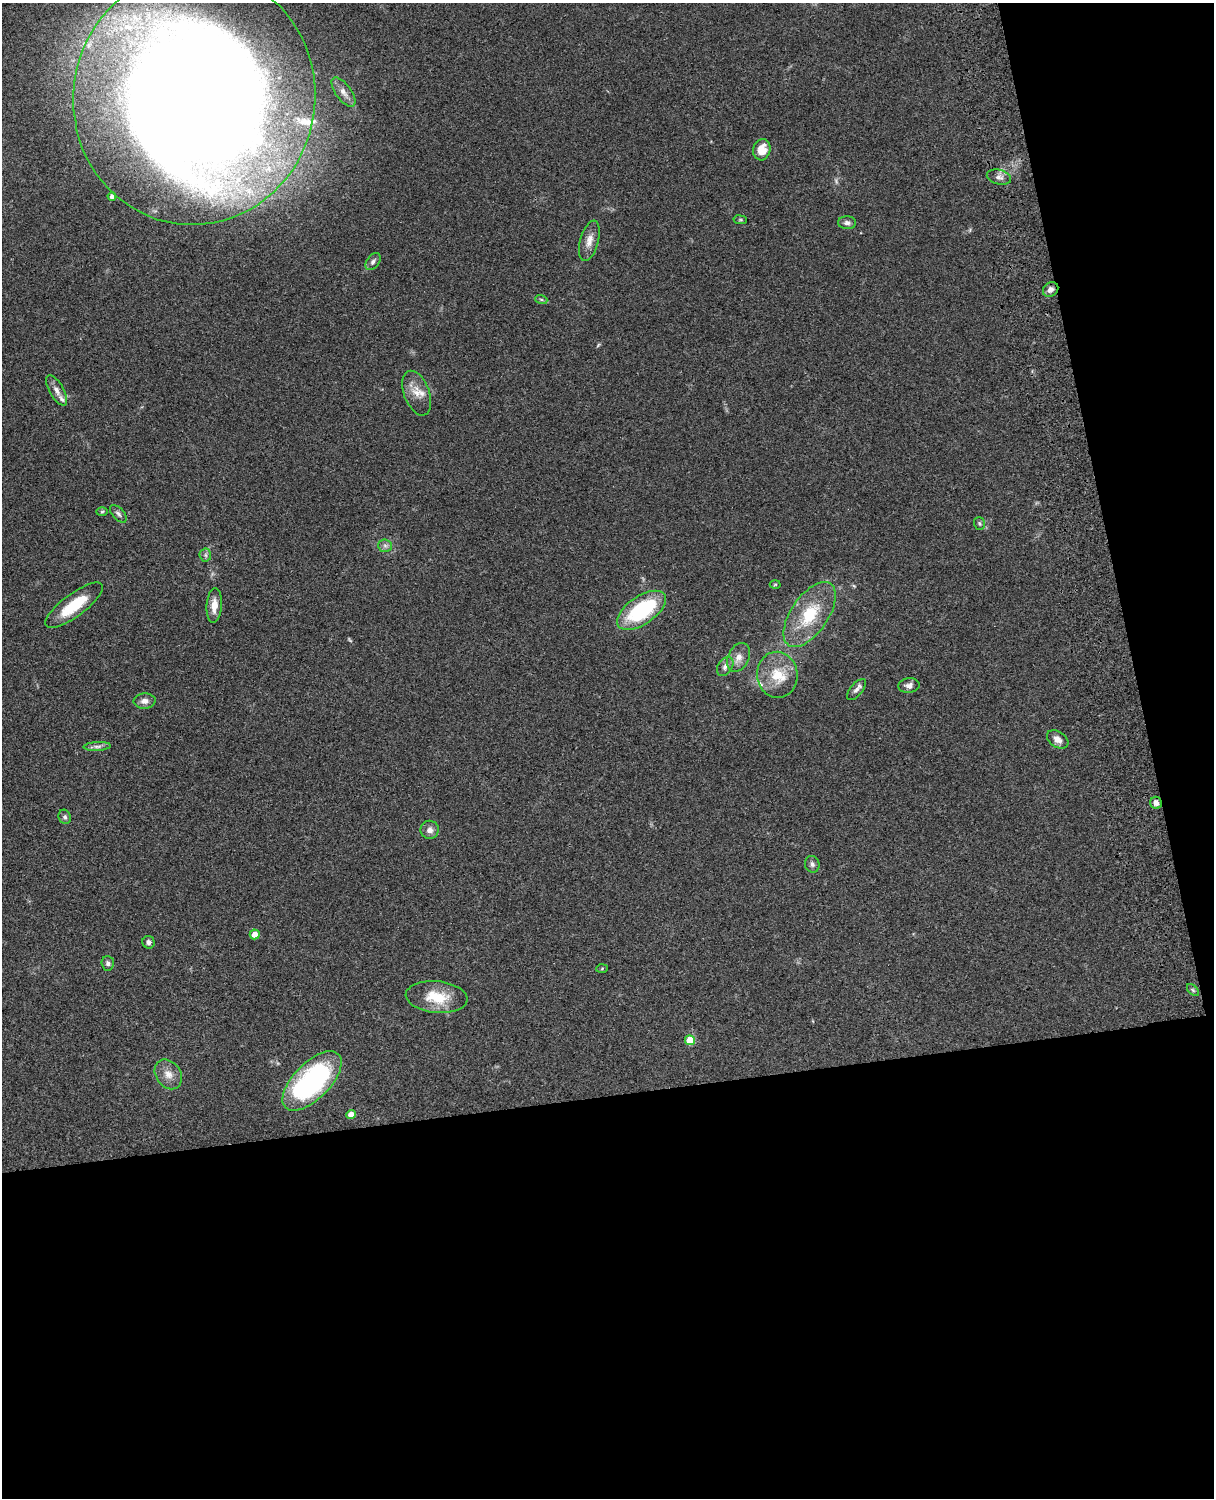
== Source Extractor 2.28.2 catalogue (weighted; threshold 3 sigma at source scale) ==
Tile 12 of 4 x 3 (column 4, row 3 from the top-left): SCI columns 3758-4969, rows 277-1772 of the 5088 x 4927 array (HDU 1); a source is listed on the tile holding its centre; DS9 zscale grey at full resolution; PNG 1216 x 1500 px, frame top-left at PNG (2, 3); each listed source drawn as its Kron ellipse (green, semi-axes under 4 px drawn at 4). Shown black and unused: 33% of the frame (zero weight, under 3 of 4 exposures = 6% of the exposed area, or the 3 px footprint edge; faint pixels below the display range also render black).
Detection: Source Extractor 2.28.2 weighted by HDU 2 'WHT'; one run over the whole footprint, this tile lists its part. Background 0.103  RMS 0.0064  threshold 0.0288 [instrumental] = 3 sigma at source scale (4.5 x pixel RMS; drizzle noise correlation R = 1.50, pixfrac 1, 0.05/0.05 arcsec/px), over >= 5 px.
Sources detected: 53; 3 too faint to see at this stretch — neither listed nor drawn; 5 inside a brighter listed object's ellipse — not listed separately; the other 45 listed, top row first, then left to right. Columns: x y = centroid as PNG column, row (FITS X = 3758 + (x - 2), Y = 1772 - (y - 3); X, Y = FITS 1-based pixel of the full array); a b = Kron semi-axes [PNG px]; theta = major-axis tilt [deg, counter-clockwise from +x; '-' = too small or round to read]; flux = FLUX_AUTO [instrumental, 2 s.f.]
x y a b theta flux
343 92 17 7 -54 4.7
194 97 127 121 82 1800
762 150 11 8 77 9.1
999 177 12 7 -15 3.2
112 196 4 4 - 1.9
740 220 7 3 -8 0.73
847 223 9 6 -1 2.3
589 241 21 9 75 6.3
373 262 9 6 55 2.1
1051 290 8 7 - 3.2
541 299 6 4 -19 0.94
57 390 17 7 -61 4.3
417 393 23 12 -70 8.6
102 512 6 4 2 0.79
118 514 11 5 -47 1.9
979 524 6 5 - 1.1
385 546 7 6 - 2
205 555 6 6 - 1.5
775 584 5 3 - 0.64
74 605 35 11 37 23
214 605 17 7 85 7.1
641 610 28 14 34 57
810 614 37 18 56 30
738 657 15 10 65 6
725 666 10 7 58 3
777 675 23 20 -84 19
909 686 11 7 6 2.8
856 690 13 6 50 2.8
144 701 11 7 4 3.5
1058 739 12 8 -34 4.3
97 746 13 4 3 2.4
1156 803 6 5 - 3.1
65 817 7 6 - 1.7
430 830 9 9 - 3.8
812 864 8 7 - 2.1
255 934 5 5 - 5.6
148 942 6 6 - 2.2
108 963 7 6 - 1.8
602 969 6 4 3 0.72
1193 990 7 4 -45 1.2
437 997 31 16 -5 20
690 1040 5 5 - 15
168 1074 16 12 -55 6.7
312 1081 38 18 45 120
351 1114 4 4 - 5.7